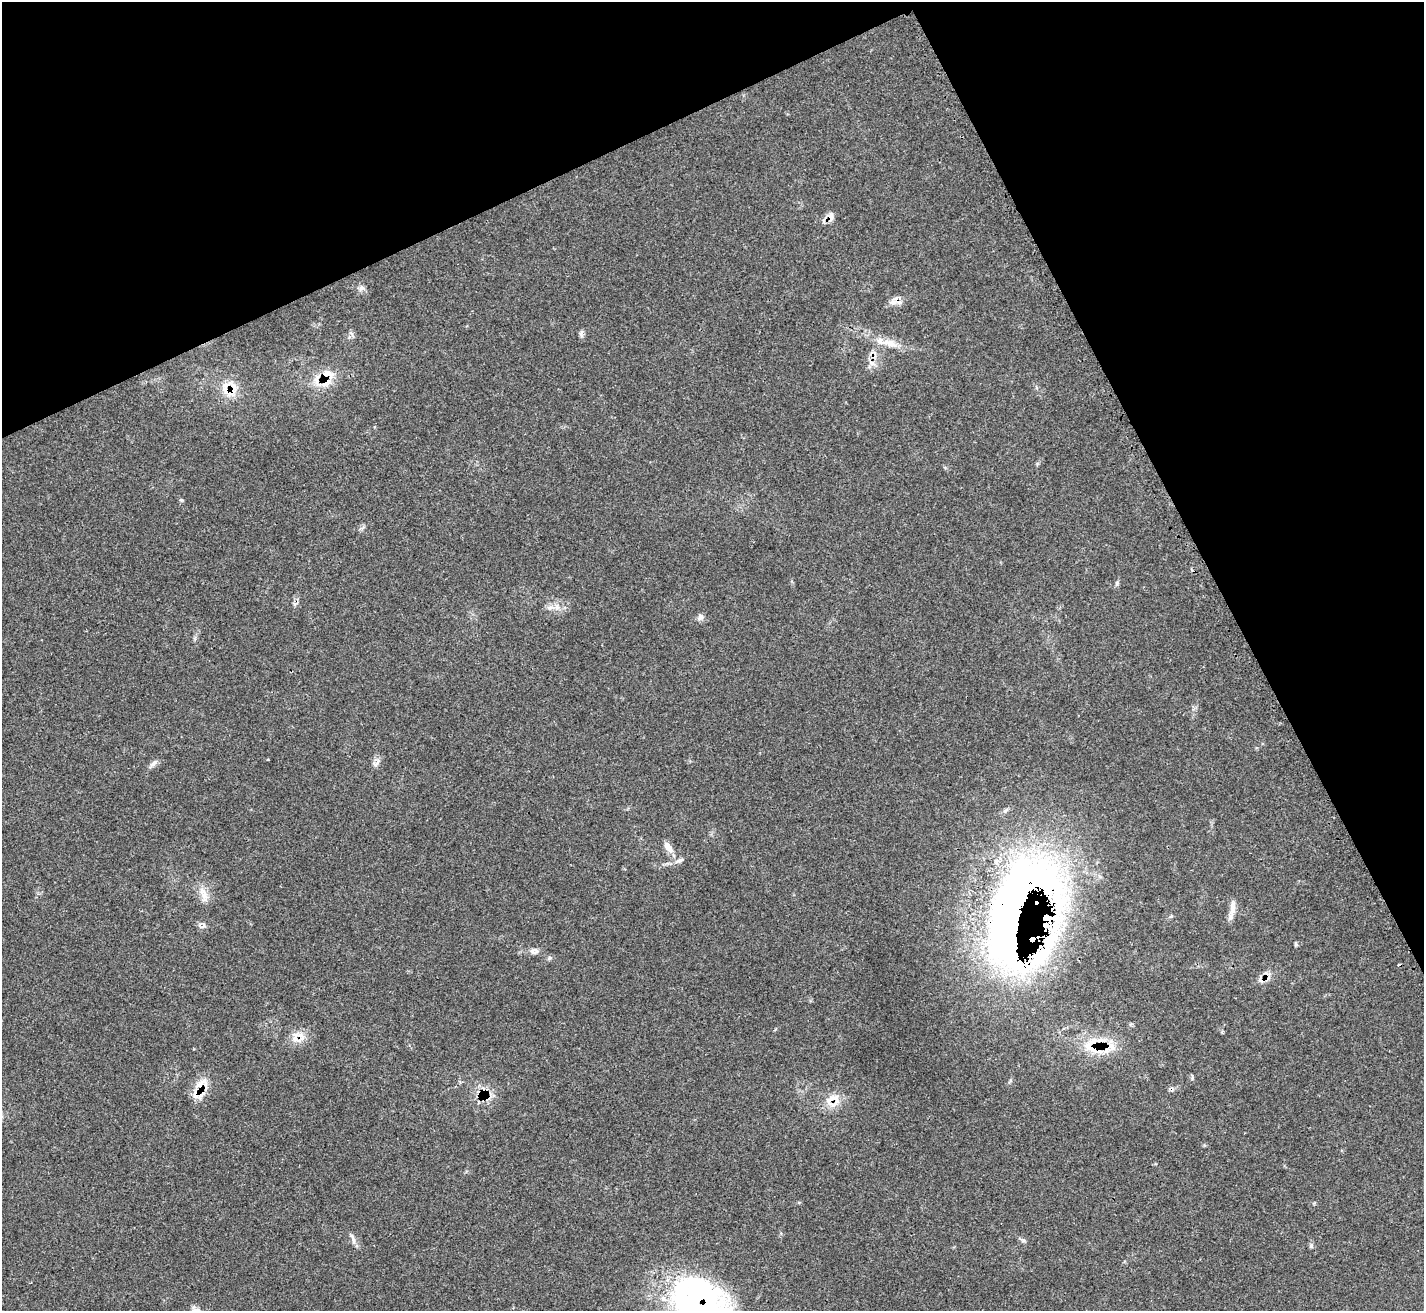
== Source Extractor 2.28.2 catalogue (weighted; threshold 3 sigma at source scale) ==
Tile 3 of 4 x 4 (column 3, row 1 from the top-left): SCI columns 2871-4292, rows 4221-5529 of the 5713 x 5703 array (HDU 1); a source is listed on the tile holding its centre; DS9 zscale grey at full resolution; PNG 1426 x 1313 px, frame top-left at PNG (2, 2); no overlay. Shown black and unused: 24% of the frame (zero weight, under 3 of 4 exposures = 2% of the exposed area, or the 3 px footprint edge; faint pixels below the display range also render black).
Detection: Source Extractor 2.28.2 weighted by HDU 2 'WHT'; one run over the whole footprint, this tile lists its part. Background 0.0538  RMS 0.0053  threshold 0.0237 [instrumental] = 3 sigma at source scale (4.5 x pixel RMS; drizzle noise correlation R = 1.50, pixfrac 1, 0.05/0.05 arcsec/px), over >= 5 px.
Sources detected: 43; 5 cosmic-ray / hot-pixel residue — not listed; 11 inside a brighter listed object's ellipse — not listed separately; the other 27 listed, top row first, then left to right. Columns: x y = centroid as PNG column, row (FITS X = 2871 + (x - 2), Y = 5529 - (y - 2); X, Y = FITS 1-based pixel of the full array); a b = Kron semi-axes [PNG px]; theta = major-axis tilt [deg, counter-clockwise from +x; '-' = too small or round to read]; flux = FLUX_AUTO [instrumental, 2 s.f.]
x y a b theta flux
362 288 7 5 28 1.5
892 302 12 7 11 3.3
581 334 12 5 85 1.3
889 343 24 9 -16 7.2
872 364 9 4 -9 1.7
326 382 18 13 53 8.6
232 390 23 12 73 8
181 500 6 3 -17 0.62
1117 583 6 4 50 0.91
557 607 8 6 68 2.2
700 617 9 7 61 1.8
154 763 11 5 48 1.8
376 763 14 6 43 2.1
668 847 15 8 -56 4.1
680 860 12 6 23 2
204 894 20 9 -65 5.4
1018 906 148 68 65 440
1232 908 19 8 -89 4
533 952 11 5 -39 1.7
295 1038 19 8 80 4.5
1097 1046 37 11 -49 13
201 1085 22 14 51 9.2
484 1092 22 9 40 6.6
834 1098 26 14 1 8.6
353 1238 18 5 -67 2.3
700 1301 76 52 -31 140
196 1310 15 7 4 2.7
Overlapping masked pixels (flux is a lower limit): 10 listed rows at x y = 892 302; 326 382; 232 390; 1018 906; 295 1038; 1097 1046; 201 1085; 484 1092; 834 1098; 700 1301
Isophote crosses this tile's border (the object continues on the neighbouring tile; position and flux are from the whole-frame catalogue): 2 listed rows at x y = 700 1301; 196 1310
Unlisted compact peaks at least as high as the median listed source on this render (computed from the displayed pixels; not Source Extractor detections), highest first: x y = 549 958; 1023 1240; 1296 945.